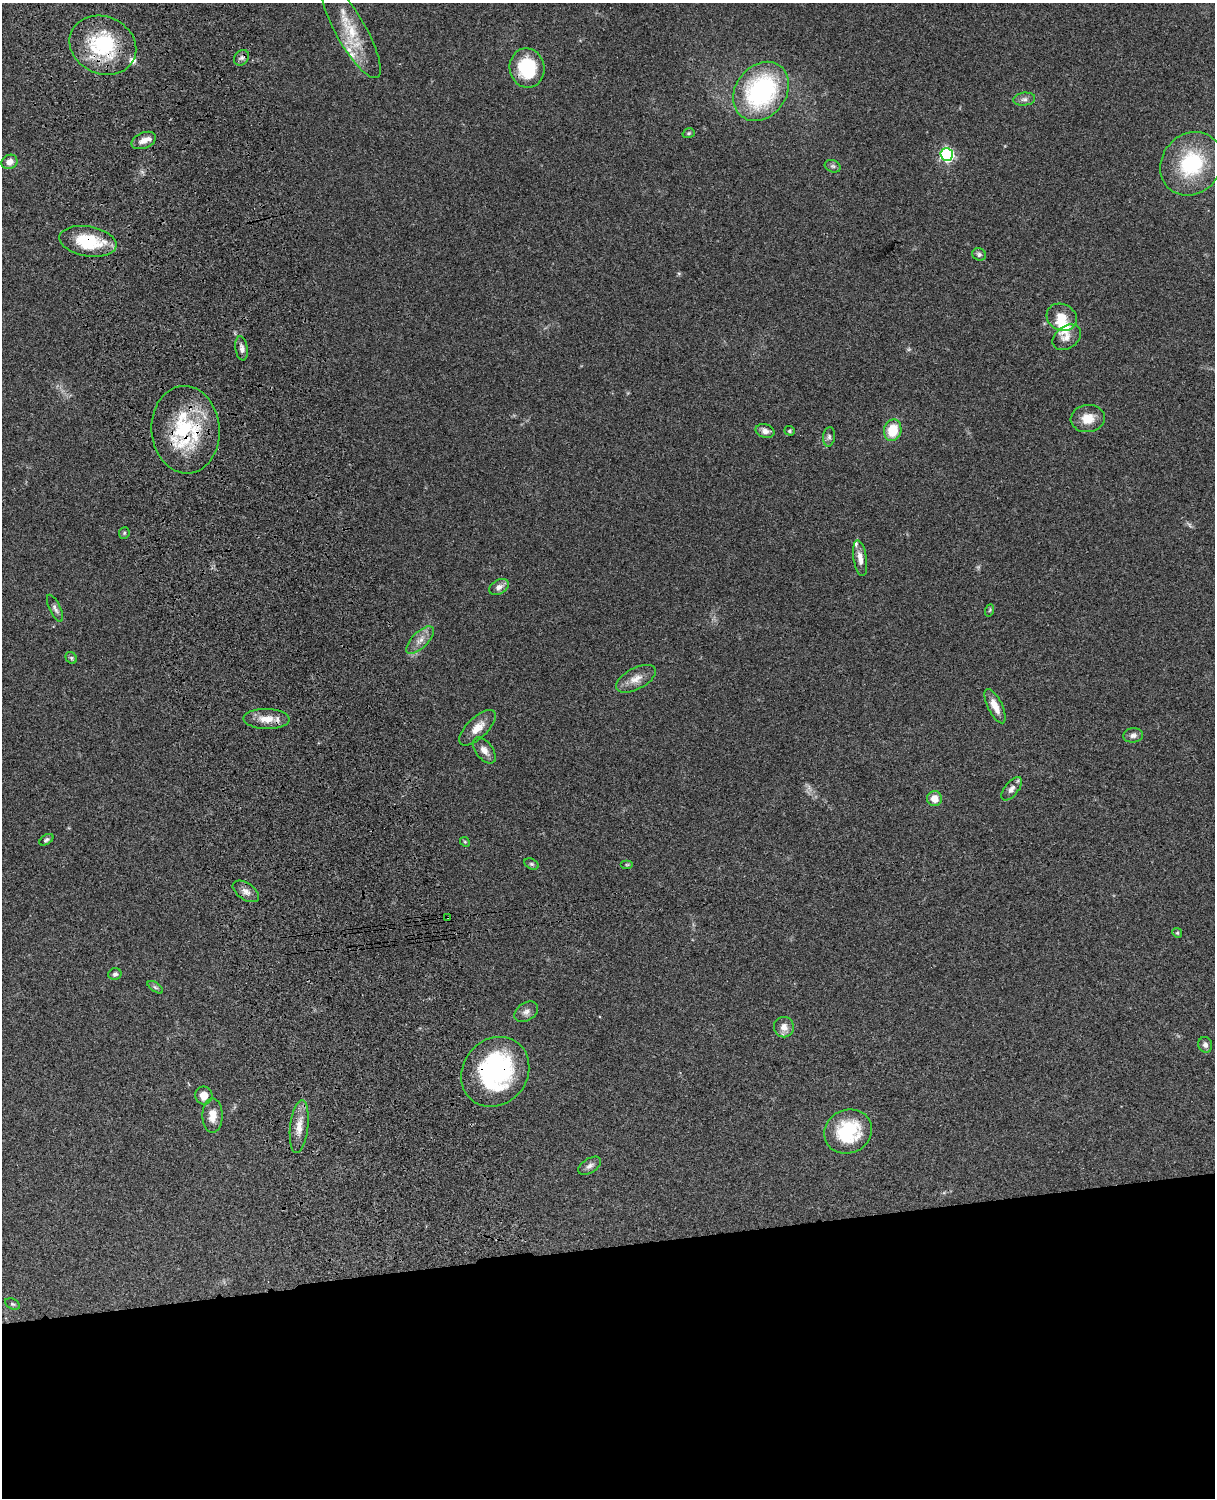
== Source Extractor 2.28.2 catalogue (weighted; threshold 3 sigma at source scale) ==
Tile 11 of 4 x 3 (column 3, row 3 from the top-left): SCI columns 2545-3757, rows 277-1772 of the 5088 x 4927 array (HDU 1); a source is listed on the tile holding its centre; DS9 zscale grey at full resolution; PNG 1217 x 1500 px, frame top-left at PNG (2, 3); each listed source drawn as its Kron ellipse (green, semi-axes under 4 px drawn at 4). Shown black and unused: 17% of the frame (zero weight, under 3 of 4 exposures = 6% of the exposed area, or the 3 px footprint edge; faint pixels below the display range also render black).
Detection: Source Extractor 2.28.2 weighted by HDU 2 'WHT'; one run over the whole footprint, this tile lists its part. Background 0.103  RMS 0.0064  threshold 0.0288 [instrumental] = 3 sigma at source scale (4.5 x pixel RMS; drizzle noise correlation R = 1.50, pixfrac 1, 0.05/0.05 arcsec/px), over >= 5 px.
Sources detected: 67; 2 too faint to see at this stretch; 2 inside a brighter object's white glare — neither listed nor drawn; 6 inside a brighter listed object's ellipse — not listed separately; the other 57 listed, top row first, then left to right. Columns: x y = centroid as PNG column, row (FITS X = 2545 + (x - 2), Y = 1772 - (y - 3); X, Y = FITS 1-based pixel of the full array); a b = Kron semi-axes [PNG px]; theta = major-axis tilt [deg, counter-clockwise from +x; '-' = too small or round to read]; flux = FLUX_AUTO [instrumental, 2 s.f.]
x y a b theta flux
351 31 54 15 -60 24
103 45 34 28 -23 49
242 58 8 6 50 2
527 68 20 17 -80 34
761 91 32 25 53 91
1024 99 11 6 6 2.4
689 133 6 4 16 1.1
144 140 13 8 23 4.4
947 154 6 6 - 110
9 162 8 7 - 4
1191 164 33 29 50 45
833 166 8 6 -20 1.6
88 241 29 15 -9 32
979 254 7 6 - 1.7
1062 317 15 13 -26 9.8
1067 337 15 11 36 5
242 348 12 6 -82 2.6
1088 418 17 13 6 10
185 430 44 34 -85 58
893 430 11 8 76 16
765 431 9 7 -14 3.2
790 431 5 4 - 0.92
829 437 10 6 83 1.9
124 533 6 5 - 1
860 558 18 6 -81 4.9
499 587 10 7 31 3.1
55 608 15 5 -64 2.3
990 610 6 4 71 0.87
420 640 18 7 45 5.4
71 658 6 5 - 1
636 679 22 10 28 7.1
995 706 19 7 -63 7.4
267 719 23 10 -1 9.1
478 728 23 10 44 8.4
1133 735 10 7 7 2.5
484 750 15 8 -52 4.6
1012 789 14 7 52 3.2
935 799 7 7 - 7.4
46 840 8 4 34 1.3
465 842 5 4 - 0.81
531 864 7 5 -27 1.2
627 865 6 4 0 0.83
246 891 15 8 -34 3.9
448 917 2 2 - 0.39
1177 933 5 4 - 0.78
115 974 6 6 - 1.6
155 987 9 4 -35 1.2
526 1012 13 9 33 3.2
784 1027 10 10 - 4.9
1205 1045 8 7 - 2.4
495 1072 37 32 50 84
204 1096 9 8 - 6.7
212 1116 17 10 -90 7.8
299 1126 27 9 84 8.9
848 1131 24 21 28 40
590 1166 13 7 32 2.9
13 1304 8 5 -26 1.2
Overlapping masked pixels (flux is a lower limit): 6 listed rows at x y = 103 45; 88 241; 185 430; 267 719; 448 917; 495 1072
Isophote crosses this tile's border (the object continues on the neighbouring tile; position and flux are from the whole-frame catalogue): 1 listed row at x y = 351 31